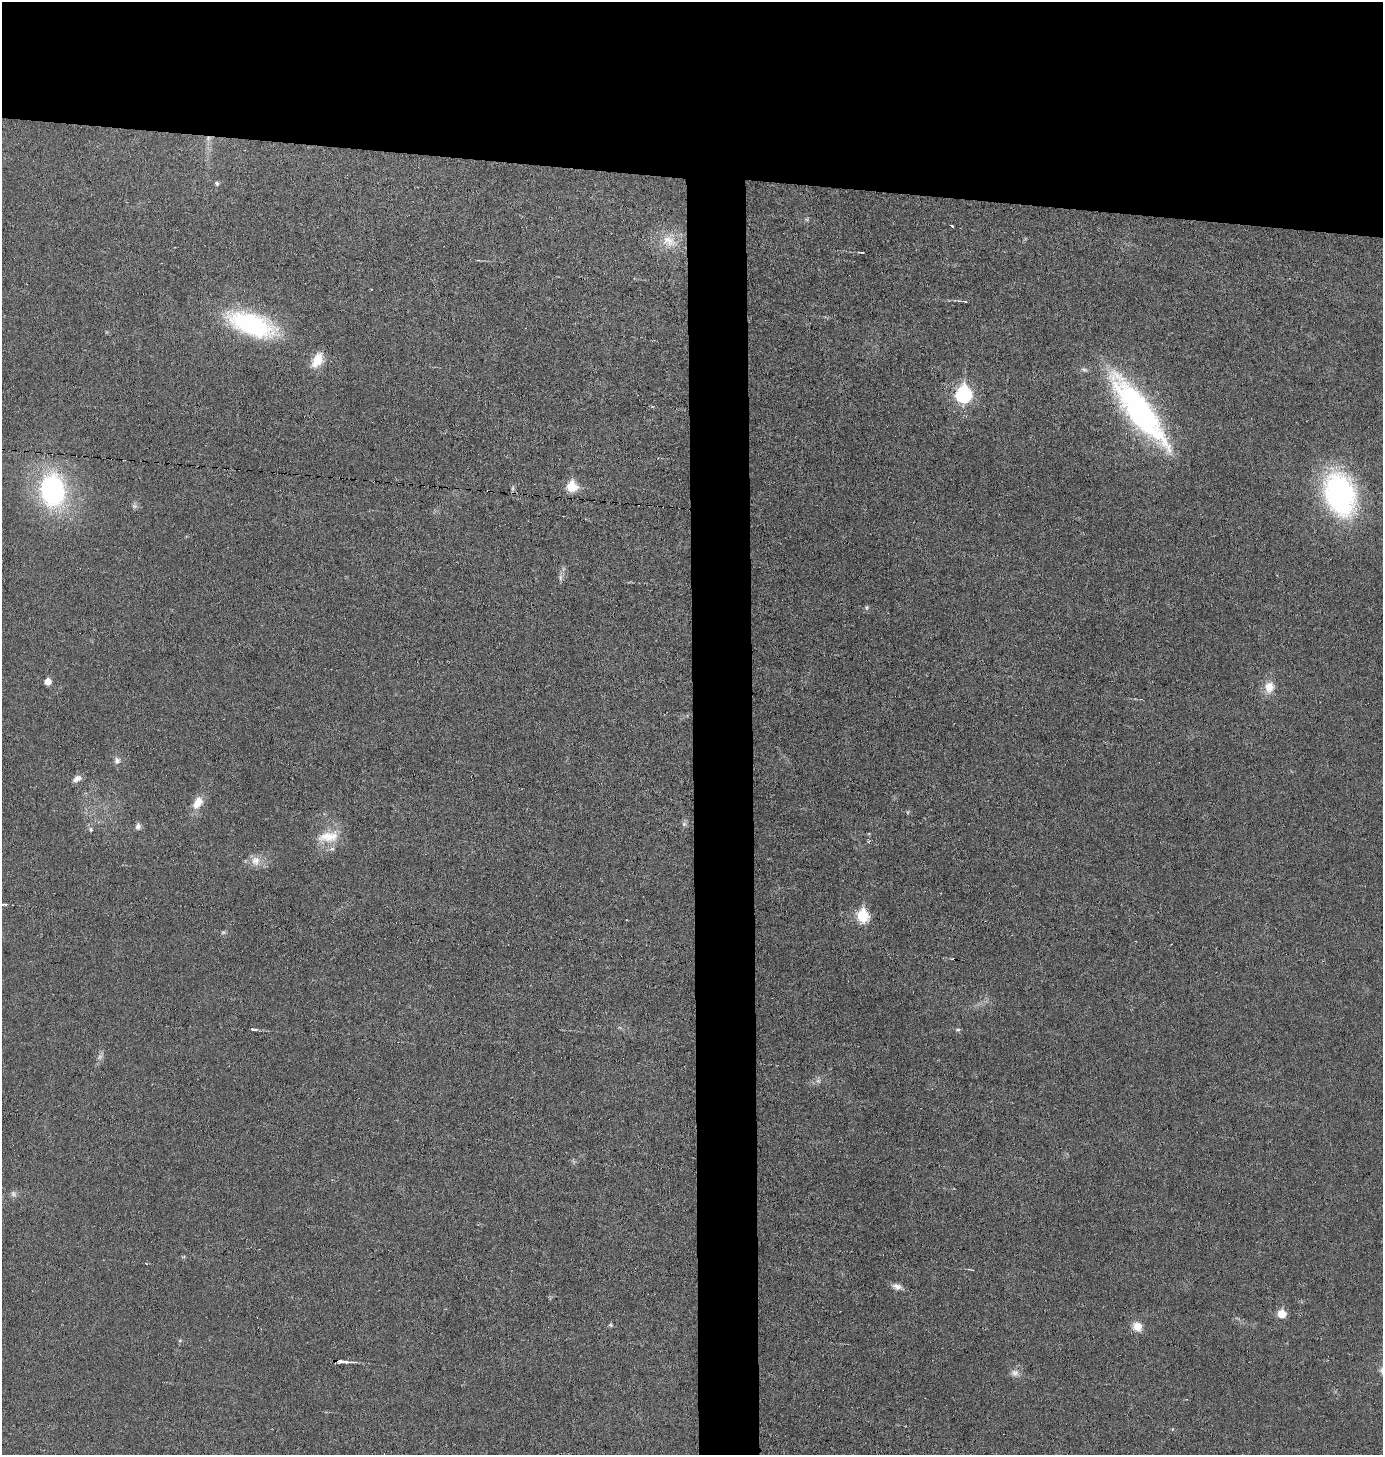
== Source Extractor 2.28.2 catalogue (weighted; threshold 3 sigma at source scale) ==
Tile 2 of 3 x 3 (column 2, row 1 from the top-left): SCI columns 1479-2859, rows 2907-4359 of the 4383 x 4359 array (HDU 1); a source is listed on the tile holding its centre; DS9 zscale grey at full resolution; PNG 1385 x 1457 px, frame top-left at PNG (2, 2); no overlay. Shown black and unused: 16% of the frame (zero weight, under 3 of 6 exposures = <1% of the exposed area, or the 3 px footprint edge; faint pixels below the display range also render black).
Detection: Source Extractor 2.28.2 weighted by HDU 2 'WHT'; one run over the whole footprint, this tile lists its part. Background 0.0233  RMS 0.004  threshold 0.0163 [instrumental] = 3 sigma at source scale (4.09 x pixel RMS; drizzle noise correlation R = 1.36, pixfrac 0.8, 0.05/0.05 arcsec/px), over >= 5 px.
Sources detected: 47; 1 too faint to see at this stretch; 2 cosmic-ray / hot-pixel residue — not listed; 1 inside a brighter listed object's ellipse — not listed separately; the other 43 listed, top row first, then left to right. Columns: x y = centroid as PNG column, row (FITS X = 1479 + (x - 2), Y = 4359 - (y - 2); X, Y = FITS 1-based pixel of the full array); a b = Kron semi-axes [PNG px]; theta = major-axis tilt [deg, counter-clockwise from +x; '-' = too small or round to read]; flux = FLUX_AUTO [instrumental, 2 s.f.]
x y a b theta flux
208 138 8 6 71 1.4
217 183 5 5 - 0.84
952 226 3 3 - 1.1
669 241 23 19 -41 9.4
861 252 7 2 -7 0.45
965 301 5 3 - 0.4
252 324 53 22 -19 49
317 360 18 11 61 6.8
1084 370 9 6 -29 0.99
964 394 8 7 - 75
1139 410 96 25 -53 88
572 486 6 6 - 18
513 488 8 4 -83 0.75
52 490 28 21 -83 72
1340 494 37 25 -71 89
134 506 8 6 -21 1
867 608 6 5 - 0.69
48 681 5 5 - 4.2
1269 687 15 12 84 5.1
117 760 9 8 - 1.6
77 778 11 7 30 2.2
197 803 16 10 59 5.2
908 812 6 3 71 0.41
684 824 7 6 - 0.96
138 826 8 6 83 1.4
91 829 7 6 - 0.81
327 837 29 16 7 9.2
256 861 14 12 -85 3.7
4 904 5 3 - 0.77
863 916 7 6 - 30
223 932 6 4 1 0.57
254 1029 8 3 -9 0.73
958 1030 7 5 3 0.59
100 1057 10 6 52 1.3
818 1081 7 6 - 1.1
183 1257 6 4 19 0.45
897 1286 12 7 -19 2.1
1282 1314 6 6 - 8.2
611 1325 6 5 - 0.51
1137 1326 13 10 -43 4.1
180 1340 6 3 20 0.44
340 1361 18 4 -4 2.5
1015 1373 11 9 3 2.1
Overlapping masked pixels (flux is a lower limit): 2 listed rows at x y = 208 138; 340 1361